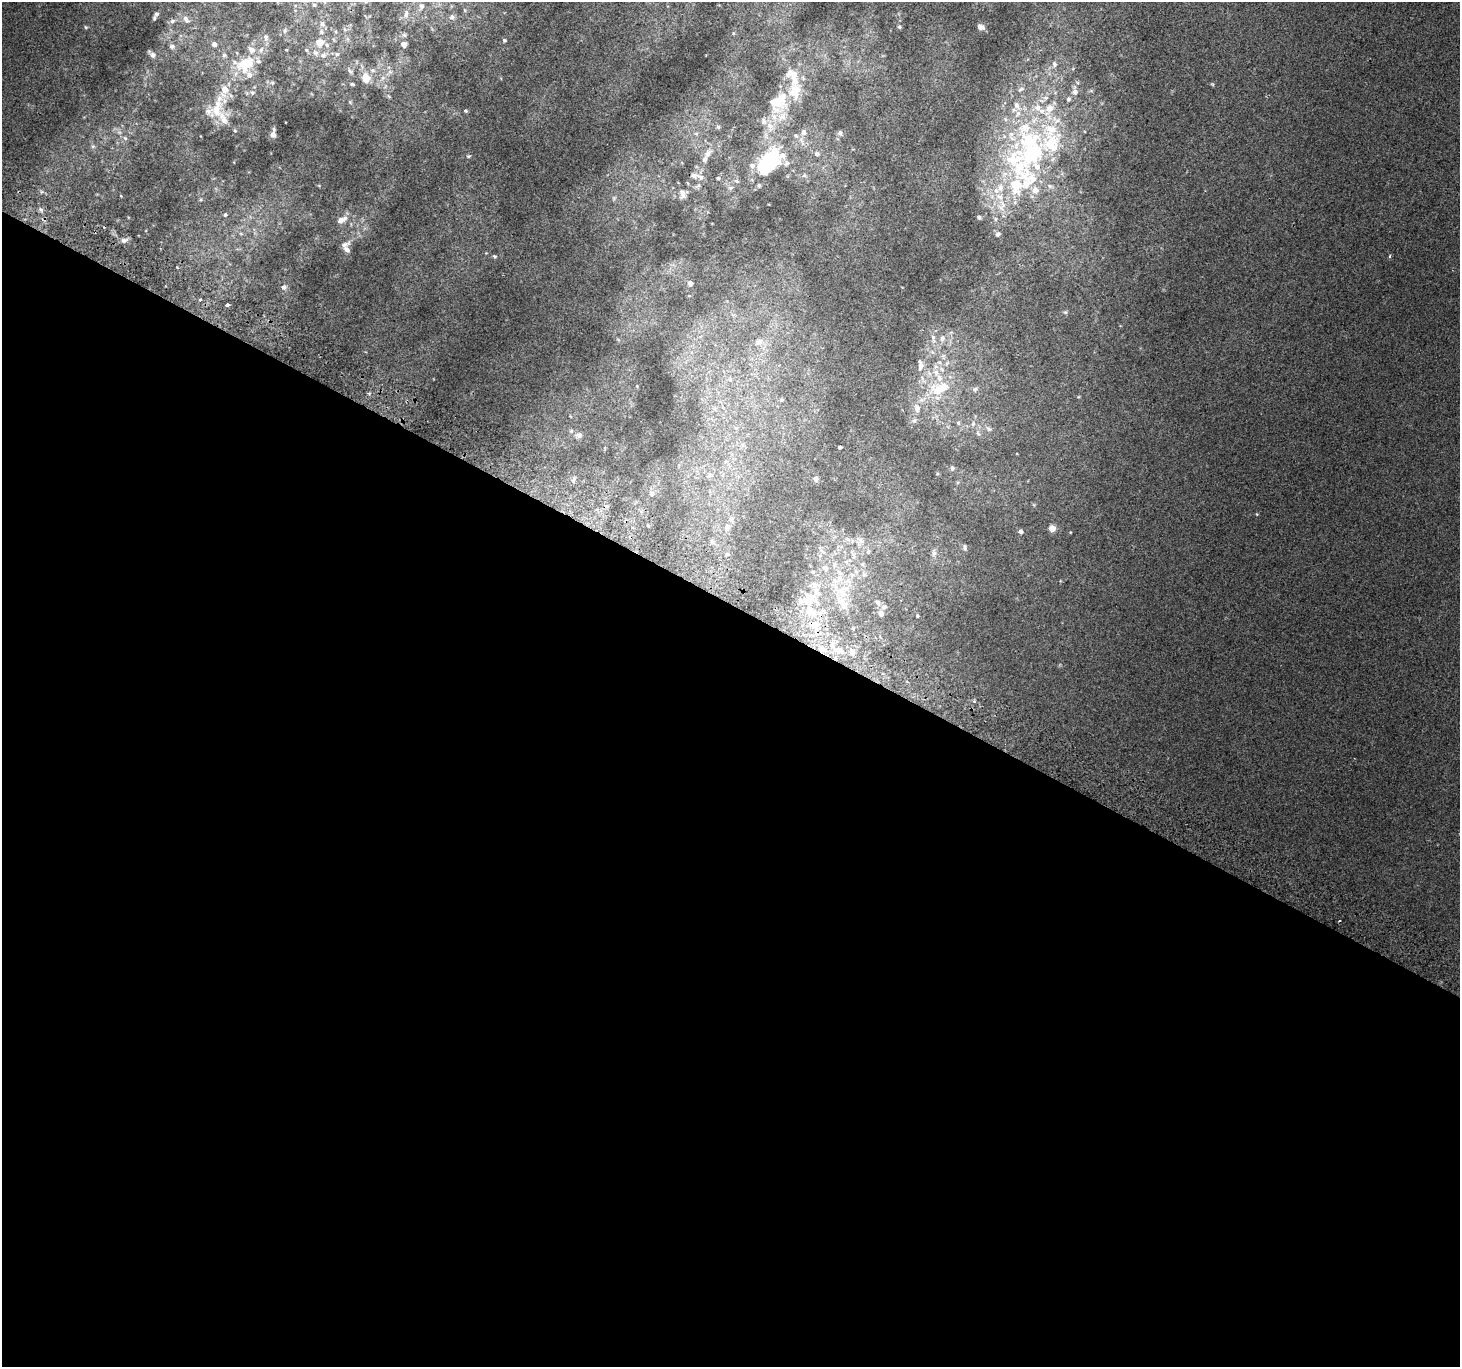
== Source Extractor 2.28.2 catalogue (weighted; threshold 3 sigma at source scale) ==
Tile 14 of 4 x 4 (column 2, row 4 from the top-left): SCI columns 1490-2947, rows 300-1664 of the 5886 x 5993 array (HDU 1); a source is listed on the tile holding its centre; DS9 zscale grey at full resolution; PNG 1462 x 1369 px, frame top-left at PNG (2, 2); no overlay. Shown black and unused: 56% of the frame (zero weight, under 2 of 3 exposures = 2% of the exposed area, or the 3 px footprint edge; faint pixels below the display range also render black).
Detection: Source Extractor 2.28.2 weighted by HDU 2 'WHT'; one run over the whole footprint, this tile lists its part. Background 0.00674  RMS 0.007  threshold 0.0315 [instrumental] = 3 sigma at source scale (4.5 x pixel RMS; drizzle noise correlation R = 1.50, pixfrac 1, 0.0396/0.0396 arcsec/px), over >= 5 px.
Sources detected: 179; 1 inside a brighter object's white glare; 1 cosmic-ray / hot-pixel residue — not listed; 48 inside a brighter listed object's ellipse — not listed separately; the other 129 listed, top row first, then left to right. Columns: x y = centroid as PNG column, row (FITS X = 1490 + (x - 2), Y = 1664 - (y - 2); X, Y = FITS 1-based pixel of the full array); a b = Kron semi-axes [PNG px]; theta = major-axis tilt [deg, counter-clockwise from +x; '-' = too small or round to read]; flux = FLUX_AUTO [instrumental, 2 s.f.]
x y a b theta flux
314 5 5 4 - 0.9
421 6 7 6 - 1.9
156 14 7 5 59 1.4
406 14 10 5 75 2.1
452 17 6 6 - 2.1
186 19 11 7 -54 3.5
172 21 7 6 - 1.8
322 24 7 5 75 1.6
86 27 6 5 - 0.94
899 27 6 4 -68 1
981 27 9 7 -21 2.6
285 31 6 5 - 1.2
321 32 6 4 -70 1.1
404 35 5 5 - 1.1
266 37 9 7 -76 2.6
504 40 5 4 - 0.98
319 42 7 6 - 7.6
214 44 7 6 - 2.5
404 45 5 5 - 2.4
172 46 7 6 - 2.1
306 50 4 3 - 0.76
315 53 8 6 -50 2.1
337 54 5 4 - 0.81
153 55 8 7 - 2.5
224 55 7 5 4 1.5
323 55 6 6 - 1.8
246 63 29 16 10 24
1054 64 8 6 -79 2
350 71 7 4 -45 1.1
366 78 9 8 - 7.7
272 83 6 4 -1 1.1
352 84 4 3 - 0.81
1212 84 6 3 -18 0.74
1021 89 10 5 24 2.1
224 90 36 13 77 24
795 91 22 15 86 17
1075 92 8 7 - 2.9
252 93 8 6 -35 2
389 96 6 4 -45 0.83
1046 98 7 6 - 2
1068 99 6 5 - 1.4
350 102 5 5 - 0.7
774 103 32 18 -43 14
1017 105 11 7 -65 4.5
208 111 20 10 -45 6.6
465 111 4 3 - 0.89
1005 119 6 4 -88 1.3
718 127 6 4 -46 0.93
770 127 15 9 -79 7.5
803 132 8 7 - 2.9
840 133 7 7 - 2.1
273 135 7 6 - 3
796 136 7 5 -28 1.7
125 138 6 5 - 1.3
802 141 17 4 -72 2.7
93 146 6 4 18 0.97
707 154 12 8 60 4.1
817 154 6 6 - 1.9
1032 154 54 35 54 100
468 156 5 4 - 0.83
766 166 43 21 55 47
700 177 17 6 -28 3.5
718 178 5 5 - 1
698 186 9 4 26 1.5
682 194 12 8 -81 3.8
1002 206 19 11 70 11
41 210 6 4 -46 1.4
225 215 6 5 - 1.1
979 217 5 4 - 1.3
342 220 14 7 24 5
241 234 6 4 -19 1
998 234 7 5 28 1.7
124 240 9 7 20 2.5
347 249 13 7 -50 4.1
494 256 6 4 -22 0.95
1390 256 5 3 - 0.72
690 283 6 5 - 3.3
284 287 7 7 - 2.4
200 300 3 3 - 2.2
227 305 4 3 - 3.2
1065 312 6 4 -18 0.92
933 338 16 6 -82 4.1
942 338 9 7 85 3.1
759 341 10 8 0 4
921 366 11 7 77 3.8
940 388 37 18 17 31
975 389 7 6 - 1.9
781 400 5 5 - 0.86
917 408 12 9 -83 5.1
914 421 7 6 - 1.7
958 423 6 5 - 1.4
973 424 8 5 70 1.9
989 429 10 6 -37 2.2
978 434 9 5 -62 1.9
578 435 8 7 - 2.2
840 447 4 3 - 1.9
952 468 6 5 - 1.6
710 475 7 6 - 2
816 479 6 5 - 2.1
573 480 9 3 79 1.2
652 493 7 6 - 1.7
731 519 8 6 82 2.3
727 527 9 7 87 2.7
1052 528 7 6 - 4.7
1020 531 5 5 - 1.9
860 540 10 8 -65 3.4
712 542 7 6 - 1.5
965 547 8 5 -78 1.4
822 551 13 2 -31 1.5
868 552 6 5 - 1.3
934 553 9 6 74 2.1
728 554 5 5 - 0.93
834 564 8 6 -90 2.4
862 564 6 5 - 1.2
825 568 7 7 - 3.6
813 572 5 5 - 1.3
864 574 8 6 -40 1.9
817 592 16 11 82 8.5
842 592 22 16 -23 17
878 602 7 6 - 1.9
884 607 8 6 13 2
810 610 16 11 -80 11
881 614 7 6 - 2.5
917 616 4 3 - 0.66
816 625 10 9 - 6.5
822 649 10 8 -29 4.9
838 650 11 8 -17 6.6
852 652 9 7 -67 3.6
974 701 4 4 - 0.85
Overlapping masked pixels (flux is a lower limit): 1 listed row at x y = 822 649
Unlisted compact peaks at least as high as the median listed source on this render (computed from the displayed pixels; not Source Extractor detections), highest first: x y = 1257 514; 733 33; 1070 532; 121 196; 201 199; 1034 505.